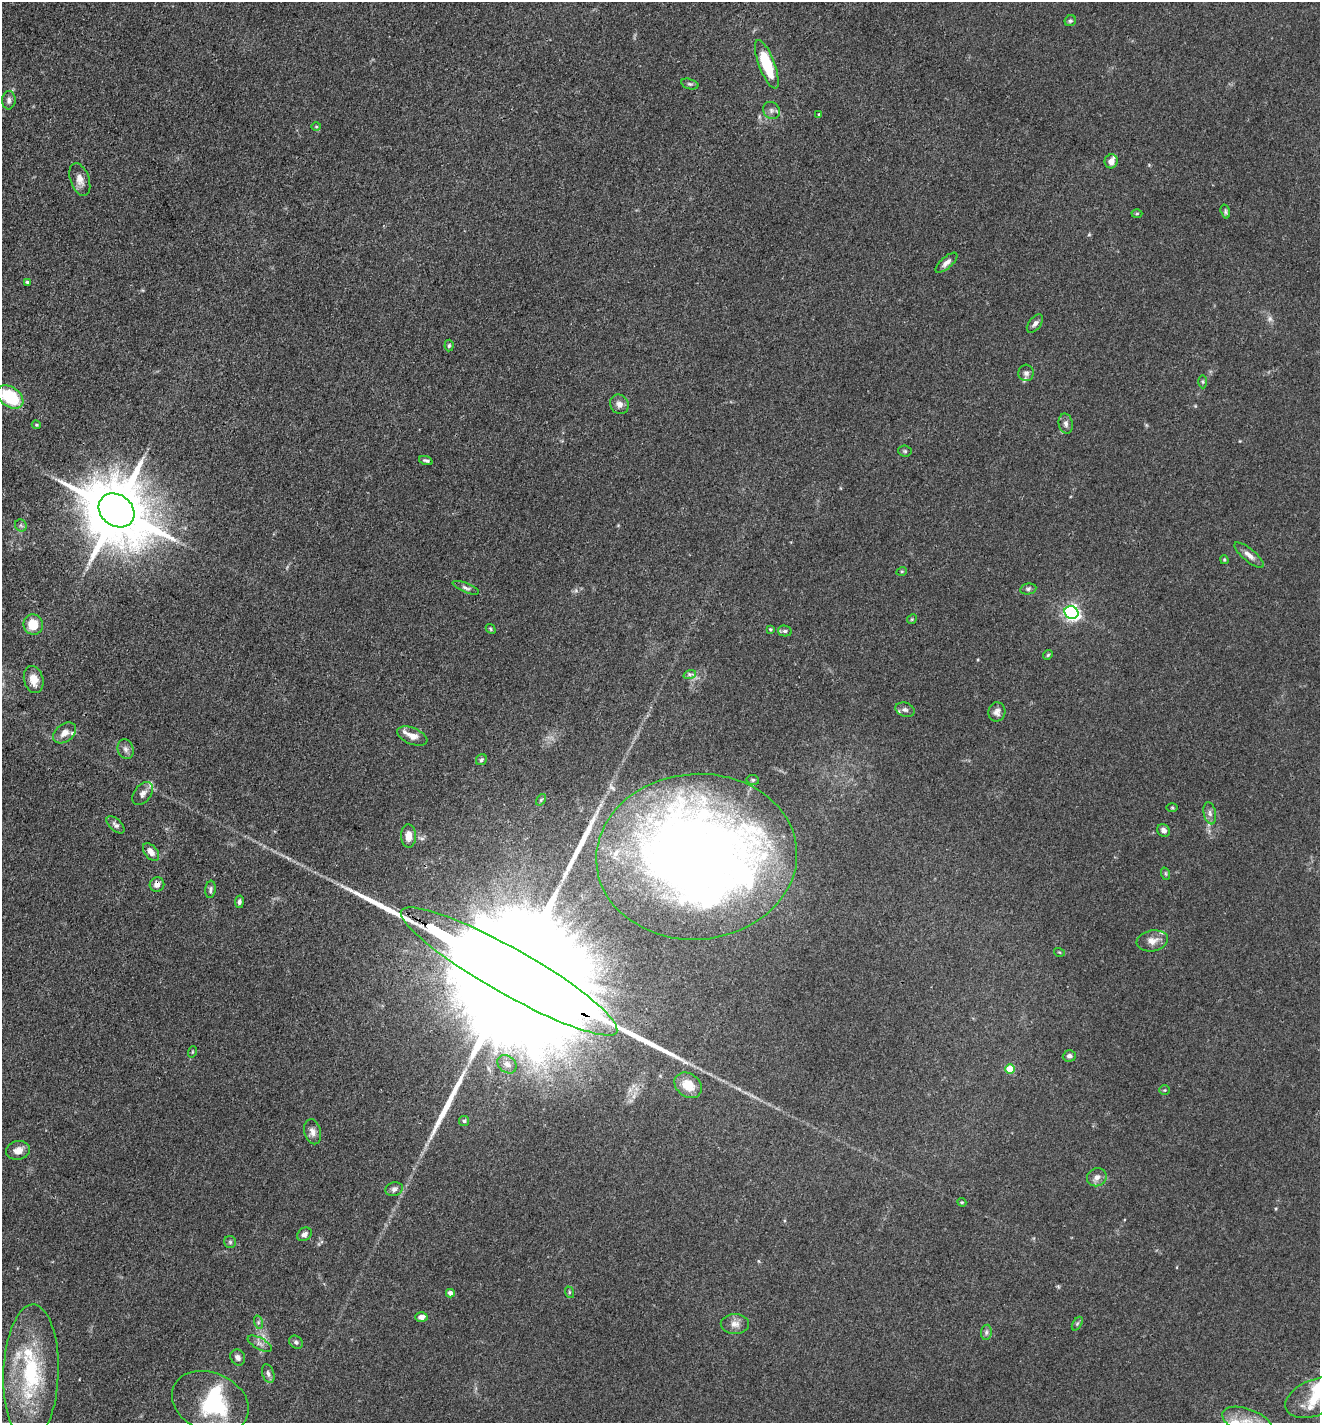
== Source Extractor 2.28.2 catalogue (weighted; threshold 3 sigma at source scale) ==
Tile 11 of 4 x 4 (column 3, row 3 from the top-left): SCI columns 2916-4233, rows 1423-2843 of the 5695 x 5686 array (HDU 1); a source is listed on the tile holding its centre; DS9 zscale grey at full resolution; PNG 1322 x 1425 px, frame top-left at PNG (2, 2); each listed source drawn as its Kron ellipse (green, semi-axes under 4 px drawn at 4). Shown black and unused: <1% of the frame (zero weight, under 3 of 4 exposures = <1% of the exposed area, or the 3 px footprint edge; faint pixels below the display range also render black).
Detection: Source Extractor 2.28.2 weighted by HDU 2 'WHT'; one run over the whole footprint, this tile lists its part. Background 0.0839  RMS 0.0064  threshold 0.0286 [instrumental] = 3 sigma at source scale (4.5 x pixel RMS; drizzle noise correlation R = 1.50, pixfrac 1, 0.05/0.05 arcsec/px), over >= 5 px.
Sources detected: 108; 3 too faint to see at this stretch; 2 inside a brighter object's white glare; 3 long thin detections or spike segments (spike, bleed or trail) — neither listed nor drawn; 9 inside a brighter listed object's ellipse — not listed separately; the other 91 listed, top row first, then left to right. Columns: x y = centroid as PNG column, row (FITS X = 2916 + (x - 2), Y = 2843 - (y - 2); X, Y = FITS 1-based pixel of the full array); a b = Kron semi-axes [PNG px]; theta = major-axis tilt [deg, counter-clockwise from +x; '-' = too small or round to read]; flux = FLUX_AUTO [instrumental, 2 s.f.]
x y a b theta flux
1070 21 6 5 - 1.2
767 64 26 8 -69 30
690 84 9 5 -15 1.3
9 100 9 6 85 2.5
771 110 9 8 - 2.5
819 115 3 2 - 1.1
316 127 5 3 - 0.61
1111 161 7 6 - 4
80 180 17 9 -71 5.5
1225 211 7 4 -75 1.1
1137 214 5 3 - 0.75
946 263 13 5 41 3.2
27 282 4 3 - 0.93
1035 323 11 6 50 2.3
449 346 6 4 85 1.1
1026 373 8 7 - 2.2
1203 382 7 4 -89 0.94
10 397 14 10 -35 31
619 404 10 9 - 3.6
1066 424 10 7 -80 2.5
36 425 4 3 - 0.72
905 451 6 5 - 1.1
426 461 7 3 -18 1.2
116 510 19 15 -37 6500
21 525 6 5 - 1.3
1249 555 18 6 -40 4.1
1224 560 4 3 - 0.75
902 571 5 3 - 0.61
466 588 14 4 -22 1.9
1028 589 8 5 10 1.3
1071 613 7 6 - 200
912 619 5 4 - 0.72
33 624 10 10 - 13
491 629 5 4 - 0.81
770 629 4 3 - 0.72
785 631 7 5 -13 1.4
1048 655 5 4 - 0.85
690 674 6 4 18 1.3
34 679 14 9 -76 8.3
905 710 10 7 -18 2.1
997 712 10 8 79 3
65 733 13 8 39 4.8
412 736 16 8 -22 6.6
126 749 10 8 -74 2.7
481 760 6 5 - 1.2
753 780 6 5 - 1.1
143 794 13 8 52 3.1
541 800 6 4 55 0.87
1172 807 5 3 - 0.71
1210 813 11 6 -79 2.6
116 825 11 6 -44 2.1
1163 831 7 6 - 2.9
408 836 11 7 -88 5.9
151 852 10 6 -51 4.7
697 857 100 83 4 620
1166 874 6 4 -71 0.91
157 884 7 7 - 3.8
210 889 9 5 83 1.7
239 902 6 4 81 1.5
1152 941 16 10 10 6
1059 952 5 3 - 0.57
509 971 124 23 -30 100000
192 1052 6 3 72 0.7
1069 1056 6 5 - 2.3
507 1064 10 8 -42 3.5
1010 1069 5 5 - 19
688 1085 15 11 -37 13
1165 1090 5 4 - 0.78
464 1121 5 5 - 1
313 1132 13 8 -75 3.6
18 1150 12 9 12 4.8
1097 1177 10 9 - 3.6
394 1189 9 6 16 2.2
962 1202 4 4 - 0.7
304 1234 8 6 36 2.7
230 1242 6 6 - 1.2
569 1292 6 4 -72 0.89
450 1293 4 4 - 3.2
421 1317 6 5 - 3.8
258 1322 7 4 -73 1.3
735 1324 14 10 -1 4.7
1077 1324 7 4 58 1.1
986 1332 7 5 83 1.6
296 1342 7 6 - 1.6
260 1344 13 5 -29 2.8
238 1357 8 7 - 2.4
31 1373 69 27 88 70
268 1374 10 6 -72 2
1315 1398 31 18 22 21
210 1402 40 29 -23 57
1247 1422 26 12 -20 16
Overlapping masked pixels (flux is a lower limit): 2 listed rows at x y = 157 884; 509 971
Isophote crosses this tile's border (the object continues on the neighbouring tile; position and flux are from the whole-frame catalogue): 2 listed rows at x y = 1315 1398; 1247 1422